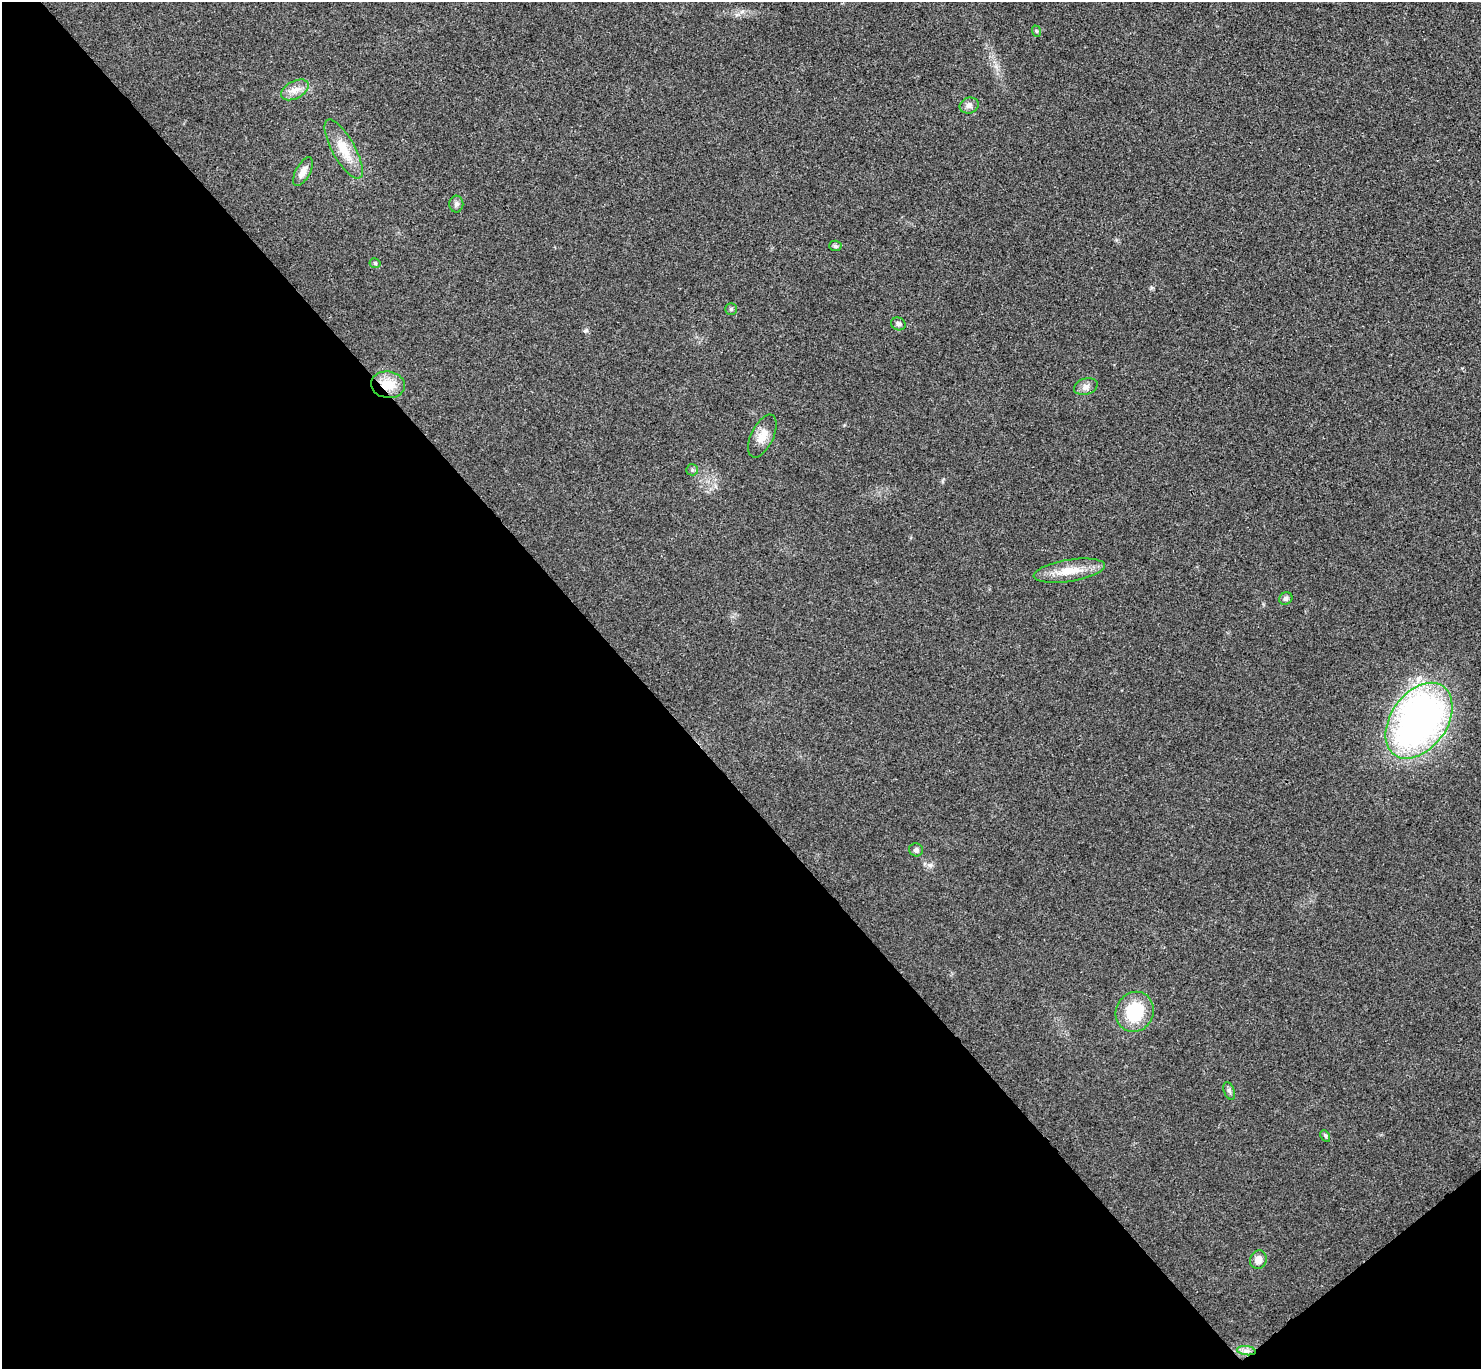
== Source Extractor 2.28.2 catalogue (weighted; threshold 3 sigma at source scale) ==
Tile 14 of 4 x 4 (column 2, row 4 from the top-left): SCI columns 1526-3004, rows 197-1563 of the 6010 x 6001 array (HDU 1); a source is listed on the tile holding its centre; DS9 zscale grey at full resolution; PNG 1483 x 1371 px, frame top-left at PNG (2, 2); each listed source drawn as its Kron ellipse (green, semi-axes under 4 px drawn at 4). Shown black and unused: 45% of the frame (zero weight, under 3 of 4 exposures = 6% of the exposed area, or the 3 px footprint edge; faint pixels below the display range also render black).
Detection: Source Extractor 2.28.2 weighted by HDU 2 'WHT'; one run over the whole footprint, this tile lists its part. Background 0.0268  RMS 0.0047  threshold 0.0213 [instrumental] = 3 sigma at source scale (4.5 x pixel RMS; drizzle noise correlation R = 1.50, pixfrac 1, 0.05/0.05 arcsec/px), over >= 5 px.
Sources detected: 23; all 23 listed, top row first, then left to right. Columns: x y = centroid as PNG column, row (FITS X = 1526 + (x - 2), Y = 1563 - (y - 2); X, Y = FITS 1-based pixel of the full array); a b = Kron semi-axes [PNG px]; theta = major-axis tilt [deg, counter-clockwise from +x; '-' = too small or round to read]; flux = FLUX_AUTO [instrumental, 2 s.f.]
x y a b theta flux
1036 31 6 3 -71 0.54
295 90 15 8 28 3.8
969 105 9 8 - 2
344 149 33 11 -61 9.9
303 172 16 7 61 3.5
456 204 8 7 - 1.4
835 246 6 5 - 0.88
375 263 5 5 - 0.66
731 309 5 5 - 0.75
898 324 7 6 - 1.4
388 385 17 13 -8 8.5
1086 387 12 8 19 2.5
762 436 23 11 65 5.7
692 470 6 5 - 0.8
1069 571 36 11 9 10
1286 599 7 6 - 1.3
1419 721 42 28 54 220
916 850 7 6 - 1.4
1135 1012 20 18 63 21
1229 1091 9 5 -69 1.2
1325 1136 6 4 -60 0.72
1258 1260 9 8 - 4
1246 1351 9 4 -8 1.7
Overlapping masked pixels (flux is a lower limit): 1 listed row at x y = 388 385
Unlisted compact peaks at least as high as the median listed source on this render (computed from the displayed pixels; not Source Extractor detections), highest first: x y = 930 865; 585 331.